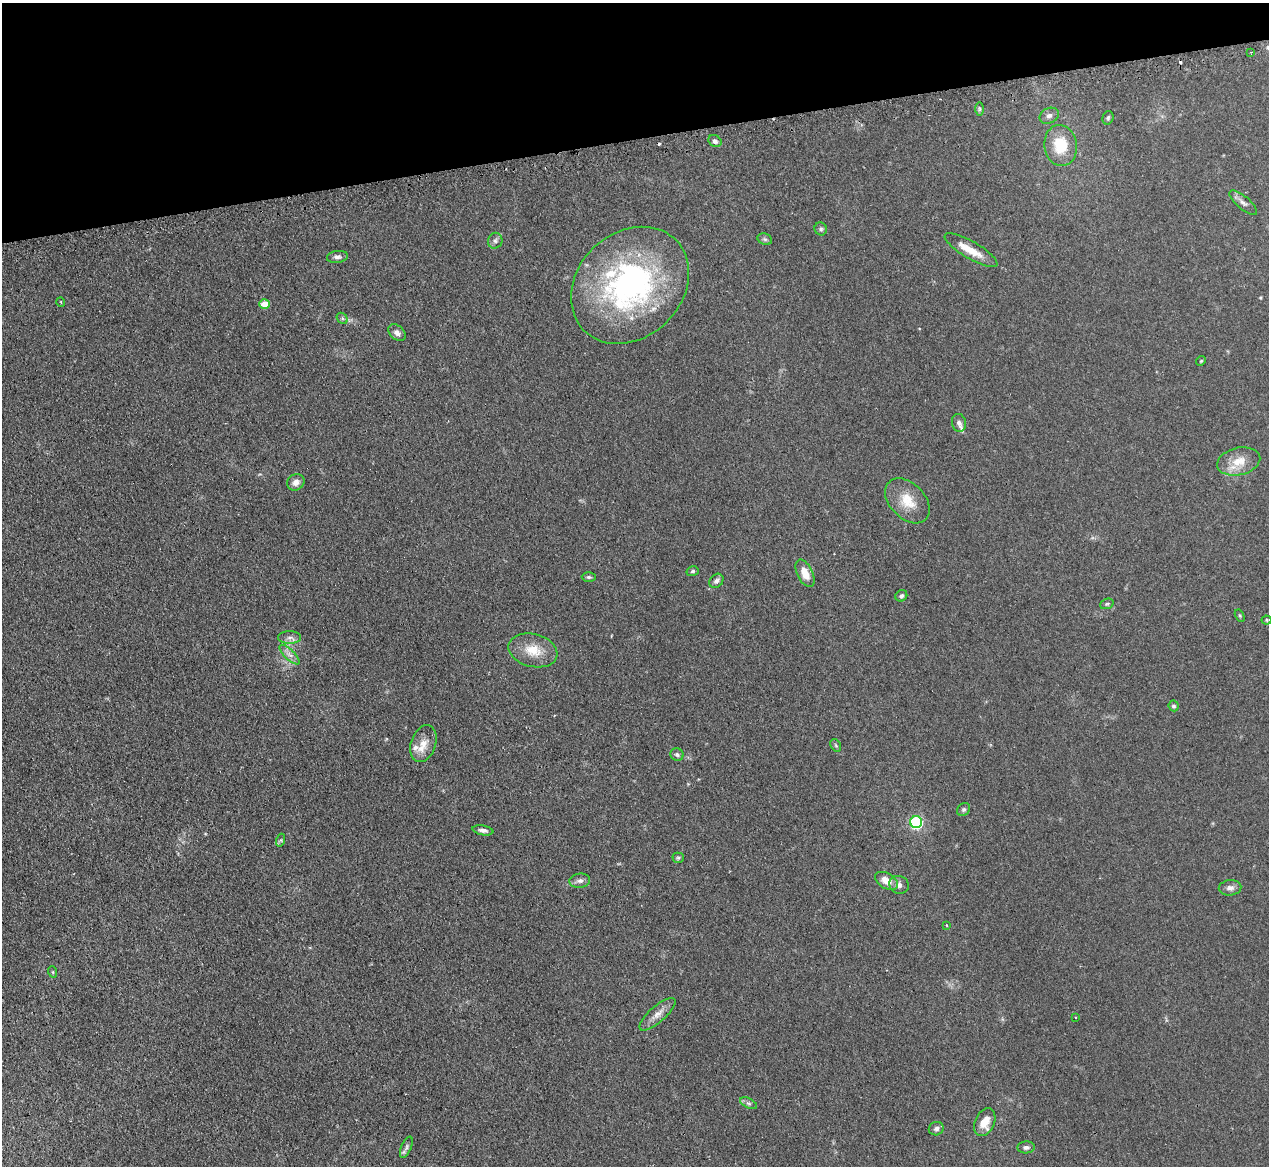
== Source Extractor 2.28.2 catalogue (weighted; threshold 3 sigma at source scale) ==
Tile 3 of 4 x 4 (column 3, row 1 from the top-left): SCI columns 2567-3833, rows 3658-4821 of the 5133 x 5106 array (HDU 1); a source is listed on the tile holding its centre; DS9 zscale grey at full resolution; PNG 1271 x 1168 px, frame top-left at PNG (2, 3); each listed source drawn as its Kron ellipse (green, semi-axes under 4 px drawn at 4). Shown black and unused: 12% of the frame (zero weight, under 2 of 3 exposures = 4% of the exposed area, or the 3 px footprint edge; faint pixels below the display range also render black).
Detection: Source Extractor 2.28.2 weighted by HDU 2 'WHT'; one run over the whole footprint, this tile lists its part. Background 0.107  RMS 0.0075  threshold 0.0336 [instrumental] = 3 sigma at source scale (4.5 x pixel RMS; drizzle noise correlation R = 1.50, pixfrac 1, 0.05/0.05 arcsec/px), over >= 5 px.
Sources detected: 61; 2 cosmic-ray / hot-pixel residue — neither listed nor drawn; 4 inside a brighter listed object's ellipse — not listed separately; the other 55 listed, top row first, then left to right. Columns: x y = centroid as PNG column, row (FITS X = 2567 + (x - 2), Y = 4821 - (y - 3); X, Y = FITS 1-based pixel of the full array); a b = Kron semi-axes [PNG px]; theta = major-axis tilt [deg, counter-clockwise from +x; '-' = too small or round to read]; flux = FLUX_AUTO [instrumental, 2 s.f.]
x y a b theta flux
1251 52 3 2 - 0.67
979 109 7 4 89 1.2
1049 116 10 7 26 2.9
1108 118 7 5 73 1.3
715 141 7 5 -37 2.3
1061 146 21 16 -82 23
1243 203 17 6 -40 3.4
821 229 6 6 - 1.6
765 239 7 5 -21 1.4
495 241 8 7 - 2.2
971 250 30 8 -30 11
337 257 10 6 8 2.5
630 285 64 52 44 180
61 302 5 3 - 0.64
264 304 5 5 - 11
342 318 6 4 -46 1.3
397 333 10 6 -43 3.5
1201 361 5 4 - 0.86
959 423 9 7 -76 2.5
1239 461 22 13 13 13
296 482 9 8 - 4.4
907 501 26 17 -46 16
693 571 6 5 - 1.2
805 573 15 8 -64 8.5
589 577 7 4 -1 1.3
716 581 8 6 46 2.4
901 596 6 5 - 1.9
1107 604 7 5 21 1.3
1240 616 6 4 -59 0.85
1266 620 5 4 - 0.94
290 637 11 6 0 3.3
533 650 25 16 -14 15
289 655 13 5 -44 3.5
1174 706 5 5 - 1.4
423 744 19 12 70 9
836 745 7 5 -58 1.1
677 755 7 6 - 1.6
964 809 7 6 - 1.6
916 822 6 6 - 97
483 830 10 5 -10 2.6
281 840 6 4 72 1.1
678 858 5 5 - 1.1
580 881 10 7 6 2.8
887 881 12 7 -30 7.5
899 885 10 9 - 3.3
1230 888 11 7 4 3.5
946 925 4 2 - 0.51
53 972 6 3 -71 0.81
657 1014 23 8 41 6.4
1076 1017 3 2 - 0.67
748 1103 9 5 -26 1.7
985 1122 15 9 67 9.7
936 1129 7 6 - 2.6
406 1147 11 5 67 2.2
1026 1147 9 6 5 2.3